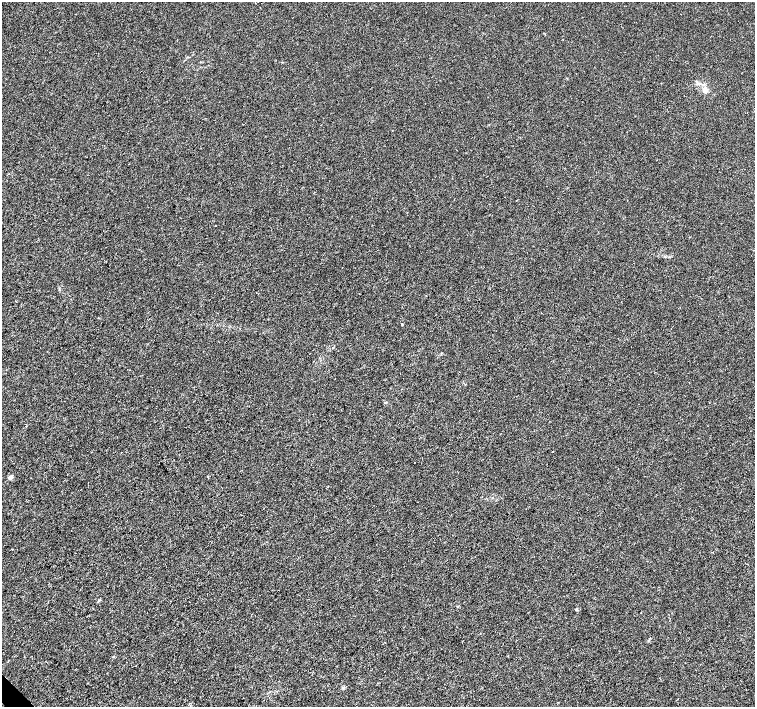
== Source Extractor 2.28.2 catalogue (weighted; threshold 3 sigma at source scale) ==
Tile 7 of 4 x 4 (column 3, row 2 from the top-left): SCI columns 3011-4515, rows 2971-4379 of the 6026 x 6007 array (HDU 1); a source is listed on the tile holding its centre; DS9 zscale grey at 2 x 2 block average (1 PNG px = mean of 2 x 2 image px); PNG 757 x 709 px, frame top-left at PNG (2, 2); no overlay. Shown black and unused: <1% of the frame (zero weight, under 3 of 4 exposures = <1% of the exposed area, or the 3 px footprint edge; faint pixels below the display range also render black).
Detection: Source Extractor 2.28.2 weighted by HDU 2 'WHT'; one run over the whole footprint, this tile lists its part. Background 4.72e-04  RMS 0.0027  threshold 0.0123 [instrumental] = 3 sigma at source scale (4.5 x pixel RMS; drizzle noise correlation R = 1.50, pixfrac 1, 0.0396/0.0396 arcsec/px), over >= 5 px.
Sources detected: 6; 1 inside a brighter listed object's ellipse — not listed separately; the other 5 listed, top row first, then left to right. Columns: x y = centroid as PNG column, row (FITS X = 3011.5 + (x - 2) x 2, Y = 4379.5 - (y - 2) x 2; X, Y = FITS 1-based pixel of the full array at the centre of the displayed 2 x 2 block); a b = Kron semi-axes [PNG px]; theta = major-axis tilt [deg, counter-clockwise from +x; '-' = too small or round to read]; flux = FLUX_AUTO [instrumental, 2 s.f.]
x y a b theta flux
697 83 4 3 - 0.84
704 89 8 5 60 2.5
402 324 3 2 - 0.42
10 477 4 3 - 3
99 600 4 3 - 0.64